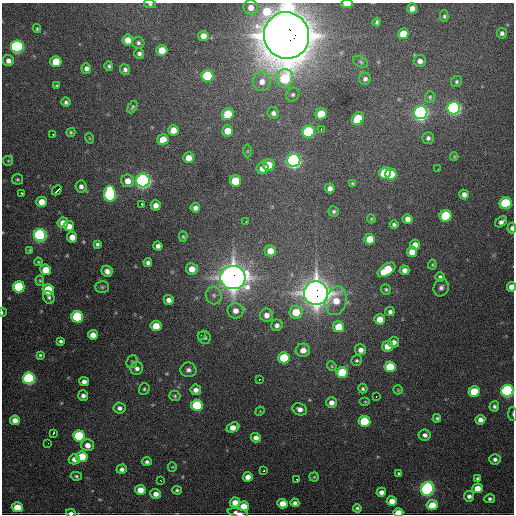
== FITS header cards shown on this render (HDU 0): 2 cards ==
NAXIS1  =                  512 / Axis length
NAXIS2  =                  512 / Axis length

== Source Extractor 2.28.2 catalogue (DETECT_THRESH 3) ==
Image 512 x 512 px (HDU 0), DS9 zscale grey, 1 PNG px = 1 image px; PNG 516 x 516 px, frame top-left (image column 1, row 512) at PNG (2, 3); each listed source drawn as its Kron ellipse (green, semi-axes under 4 px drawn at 4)
Background 1930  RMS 41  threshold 123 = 3 sigma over >= 5 px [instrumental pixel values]
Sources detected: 207; all 207 listed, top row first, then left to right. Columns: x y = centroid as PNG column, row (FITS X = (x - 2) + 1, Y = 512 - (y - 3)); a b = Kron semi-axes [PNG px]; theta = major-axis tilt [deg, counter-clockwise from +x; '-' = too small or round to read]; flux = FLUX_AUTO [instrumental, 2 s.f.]
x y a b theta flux
150 4 6 4 -9 5.0e+03
347 4 5 3 - 3.9e+04
251 7 7 7 - 2.3e+04
412 8 5 5 - 2.2e+04
444 16 6 4 -90 4.4e+03
377 22 4 3 - 4.2e+03
37 29 4 3 - 3.4e+03
502 33 5 5 - 8.5e+03
403 34 5 5 - 5.8e+04
287 35 23 22 - 1.2e+07
203 36 5 5 - 2.2e+04
128 40 5 5 - 3.5e+04
138 43 6 5 - 6.9e+03
17 47 6 6 - 6.2e+05
162 50 5 5 - 4.8e+04
139 53 5 5 - 9.4e+03
8 61 5 5 - 1.5e+04
420 61 6 6 - 1.4e+04
56 62 5 5 - 6.4e+04
361 62 8 5 -28 5.4e+03
109 66 5 4 - 5.7e+03
86 68 5 5 - 1.2e+04
125 70 5 5 - 8.3e+03
207 76 6 6 - 2.4e+05
285 78 9 8 - 1.5e+05
365 79 6 6 - 8.2e+03
262 82 9 9 - 2.5e+04
457 82 6 5 - 5.3e+03
57 86 4 3 - 3.9e+03
293 95 7 6 - 6.9e+03
430 97 6 5 - 4.6e+03
66 102 5 4 - 6.4e+03
132 107 7 4 60 4.2e+03
454 108 6 6 - 8.5e+05
273 113 6 5 - 1.0e+04
421 113 6 6 - 1.1e+06
228 114 6 5 - 8.4e+04
321 114 6 5 - 7.6e+04
358 119 7 5 51 9.5e+04
321 129 3 2 - 2.7e+03
173 130 5 5 - 3.8e+04
228 131 5 5 - 4.3e+04
71 132 4 4 - 4.2e+03
309 132 6 6 - 3.1e+05
53 134 3 2 - 7.0e+03
89 138 5 3 - 2.3e+03
428 138 6 5 - 7.7e+03
163 140 5 5 - 6.1e+04
248 151 6 4 89 3.5e+03
454 157 4 3 - 2.9e+03
189 158 5 5 - 3.1e+04
294 160 6 6 - 1.2e+06
8 161 5 5 - 3.7e+03
269 165 6 5 - 5.8e+04
262 168 6 6 - 2.4e+04
438 169 3 2 - 2.3e+03
385 173 6 5 - 1.4e+05
391 174 6 5 - 1.5e+05
17 179 5 5 - 4.3e+03
128 181 6 6 - 2.8e+04
143 181 6 6 - 1.2e+06
235 181 6 5 - 9.4e+04
353 183 4 3 - 3.8e+03
81 186 6 5 - 1.1e+04
330 188 5 5 - 1.4e+04
57 190 5 2 - 1.2e+04
22 193 4 2 - 4.6e+03
110 194 8 6 -88 4.1e+05
464 194 5 4 - 1.2e+04
42 202 5 5 - 3.6e+04
506 203 6 6 - 2.6e+05
142 204 3 3 - 8.4e+03
156 205 5 5 - 2.0e+04
195 208 5 4 - 1.3e+04
334 211 5 5 - 5.4e+03
446 216 6 5 - 1.7e+05
371 219 4 4 - 3.2e+03
408 219 5 5 - 1.7e+04
246 222 3 2 - 4.0e+03
501 222 6 4 38 1.2e+04
63 223 5 5 - 3.1e+04
394 224 4 4 - 6.0e+03
69 226 5 5 - 3.1e+04
512 228 5 4 - 1.1e+04
40 235 6 6 - 7.1e+05
72 237 5 5 - 3.0e+04
183 237 5 4 - 3.9e+03
370 239 5 5 - 5.2e+04
97 244 4 4 - 6.2e+03
415 245 5 5 - 2.0e+04
158 246 4 4 - 1.1e+04
30 250 4 3 - 3.0e+03
270 251 6 5 - 3.3e+04
412 252 5 5 - 3.2e+04
38 262 4 3 - 3.5e+03
148 263 4 4 - 8.2e+03
432 265 5 3 - 3.3e+03
192 269 6 6 - 3.4e+04
46 270 5 5 - 5.2e+04
386 270 10 5 34 1.2e+05
405 270 5 5 - 1.6e+04
107 271 6 5 - 1.5e+04
233 277 12 12 - 3.3e+06
440 277 5 4 - 7.8e+03
40 281 5 4 - 3.4e+03
19 287 6 5 - 2.3e+05
102 287 7 5 -2 6.0e+03
511 287 5 4 - 2.1e+04
441 288 9 7 69 1.1e+04
386 289 5 4 - 4.6e+03
48 290 5 5 - 1.3e+05
316 293 12 12 - 3.5e+06
214 295 9 8 - 1.2e+04
49 297 6 5 - 6.0e+03
169 300 5 5 - 1.6e+04
336 301 14 10 76 5.1e+04
235 311 8 8 - 2.3e+04
2 312 4 2 - 2.3e+03
296 312 6 6 - 6.4e+04
390 312 5 4 - 7.5e+03
267 315 6 6 - 1.9e+04
77 317 6 6 - 2.6e+05
380 319 5 5 - 3.6e+04
277 325 6 5 - 1.0e+04
156 326 5 5 - 5.1e+04
339 327 5 5 - 6.5e+04
93 335 5 5 - 2.9e+04
201 335 3 2 - 2.5e+03
205 337 7 6 - 6.9e+03
61 341 4 4 - 6.6e+03
394 342 5 5 - 1.4e+04
388 346 6 5 - 3.9e+04
303 350 7 7 - 2.1e+04
361 350 5 5 - 1.5e+04
40 355 4 3 - 4.7e+03
284 358 6 5 - 1.5e+05
357 360 5 5 - 5.0e+03
132 362 7 5 67 4.3e+03
332 366 5 4 - 3.4e+03
390 367 5 5 - 9.9e+04
137 368 6 6 - 1.1e+04
188 370 8 7 - 1.2e+04
342 372 6 5 - 1.2e+05
29 378 6 6 - 5.4e+05
259 380 3 3 - 1.3e+04
84 382 5 4 - 1.4e+04
144 389 6 5 - 5.2e+03
363 389 5 4 - 5.2e+03
196 390 5 5 - 1.8e+04
398 390 5 4 - 3.0e+03
474 391 5 5 - 9.7e+04
507 391 6 6 - 6.8e+05
83 396 5 5 - 1.1e+04
175 396 5 5 - 5.1e+03
376 397 3 2 - 2.8e+03
365 402 5 3 - 3.1e+03
331 403 5 5 - 1.9e+04
197 405 6 5 - 2.2e+05
494 406 5 5 - 6.9e+03
119 408 6 5 - 1.2e+04
300 409 7 6 - 1.7e+04
260 411 5 4 - 2.3e+03
513 414 7 3 -86 3.3e+03
437 418 4 4 - 5.0e+03
15 420 5 4 - 2.2e+04
480 420 5 5 - 1.8e+04
364 421 6 5 - 1.3e+05
233 427 6 4 24 2.7e+04
53 433 4 3 - 8.2e+03
425 435 6 5 - 1.2e+04
79 436 6 5 - 2.6e+05
256 438 5 4 - 1.6e+04
48 443 2 2 - 4.6e+03
87 445 6 6 - 2.3e+04
82 457 6 5 - 9.2e+04
74 459 5 5 - 1.8e+04
495 459 5 5 - 9.6e+03
147 462 5 4 - 7.6e+03
172 467 4 4 - 2.9e+03
122 469 5 4 - 1.1e+04
264 471 3 2 - 3.4e+03
399 473 4 3 - 5.0e+03
76 476 6 4 -11 4.6e+03
248 477 5 4 - 2.3e+04
314 477 4 4 - 3.4e+03
477 478 3 3 - 4.6e+03
296 479 3 2 - 8.6e+03
160 480 3 2 - 3.9e+03
477 488 5 5 - 3.7e+04
427 489 7 6 - 7.9e+05
140 490 5 5 - 3.7e+04
177 490 4 4 - 5.1e+03
381 492 5 4 - 1.5e+04
156 494 5 5 - 1.9e+04
469 496 5 5 - 1.1e+04
490 499 5 4 - 6.5e+03
392 501 5 5 - 3.0e+04
235 502 5 5 - 3.5e+04
295 503 5 4 - 9.2e+03
282 504 5 5 - 3.5e+04
432 505 5 5 - 6.3e+04
244 506 5 5 - 4.5e+04
17 507 5 5 - 5.8e+04
357 508 4 4 - 5.4e+03
398 512 5 4 - 3.5e+04
71 513 5 3 - 8.2e+03
238 513 10 4 -11 1.9e+04
At the frame edge (FLAGS 8, measured only in part): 11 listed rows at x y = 150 4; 347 4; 287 35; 512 228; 511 287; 2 312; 507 391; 513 414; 398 512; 71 513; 238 513